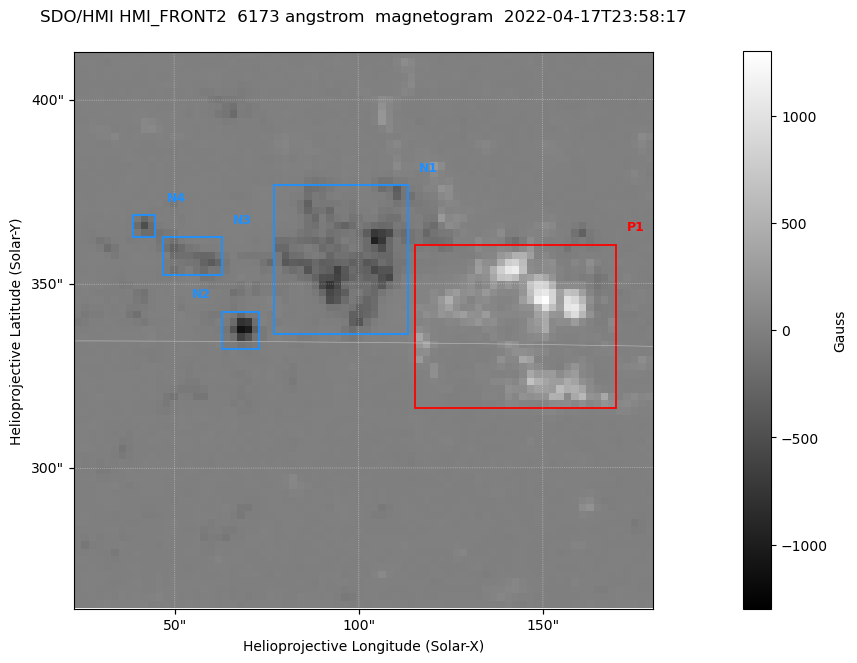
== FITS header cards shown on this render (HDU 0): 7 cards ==
TELESCOP= 'SDO/HMI '           / Telescope
INSTRUME= 'HMI_FRONT2'         / For HMI: HMI_SIDE1, HMI_FRONT2, or HMI_COMBINED
WAVELNTH=                6173. / [angstrom] Wavelength
DATE-OBS= '2022-04-17T23:58:17.400' / [ISO] Observation date {DATE__OBS}
CTYPE1  = 'HPLN-TAN'           / CTYPE1: HPLN
CTYPE2  = 'HPLT-TAN'           / CTYPE2: HPLT
BUNIT   = 'Gauss   '           / Physical Units

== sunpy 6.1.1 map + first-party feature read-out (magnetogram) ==
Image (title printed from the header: SDO/HMI HMI_FRONT2  6173 angstrom  magnetogram  2022-04-17T23:58:17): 78 x 75 px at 2.02 arcsec/px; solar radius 956 arcsec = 474 px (partial field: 0.8% of the solar disc is inside the frame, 100% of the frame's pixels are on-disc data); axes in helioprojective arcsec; data unit Gauss (BUNIT, on the colour bar)
Orientation: roll -0.0703 deg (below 1 deg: not rotated)
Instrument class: MAGNETOGRAM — CONTENT/DPC_OBSR says magnetogram
Display: grey scale clipped to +-1300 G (the 99.5th-percentile rule alone would give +-712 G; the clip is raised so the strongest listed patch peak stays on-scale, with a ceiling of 1500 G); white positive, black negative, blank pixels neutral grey
Flux patches: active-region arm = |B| over 3 px >= 100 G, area >= 9 px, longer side >= 3 px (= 6 arcsec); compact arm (3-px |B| >= 300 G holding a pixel >= 400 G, >= 4 px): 5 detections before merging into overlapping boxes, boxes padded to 3 px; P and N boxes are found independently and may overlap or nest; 1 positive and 4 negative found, all listed = drawn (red P1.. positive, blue N1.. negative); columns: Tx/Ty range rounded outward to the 5 arcsec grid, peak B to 10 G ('>+1300(sat)' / '<-1300(sat)' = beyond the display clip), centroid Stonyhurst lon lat
Positive patches:
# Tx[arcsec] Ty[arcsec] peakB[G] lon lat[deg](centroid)
P1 115..170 315..360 +1270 +9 +15
Negative patches:
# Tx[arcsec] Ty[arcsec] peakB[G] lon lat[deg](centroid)
N1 75..115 335..380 -970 +6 +16
N2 60..75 330..345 -1120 +4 +15
N3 45..65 350..365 -370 +3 +16
N4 35..45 360..370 -500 +3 +17
Bipolar pairs (each listed P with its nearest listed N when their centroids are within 0.25 R_sun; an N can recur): P1-N1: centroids ~50 arcsec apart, P1 is west of N1